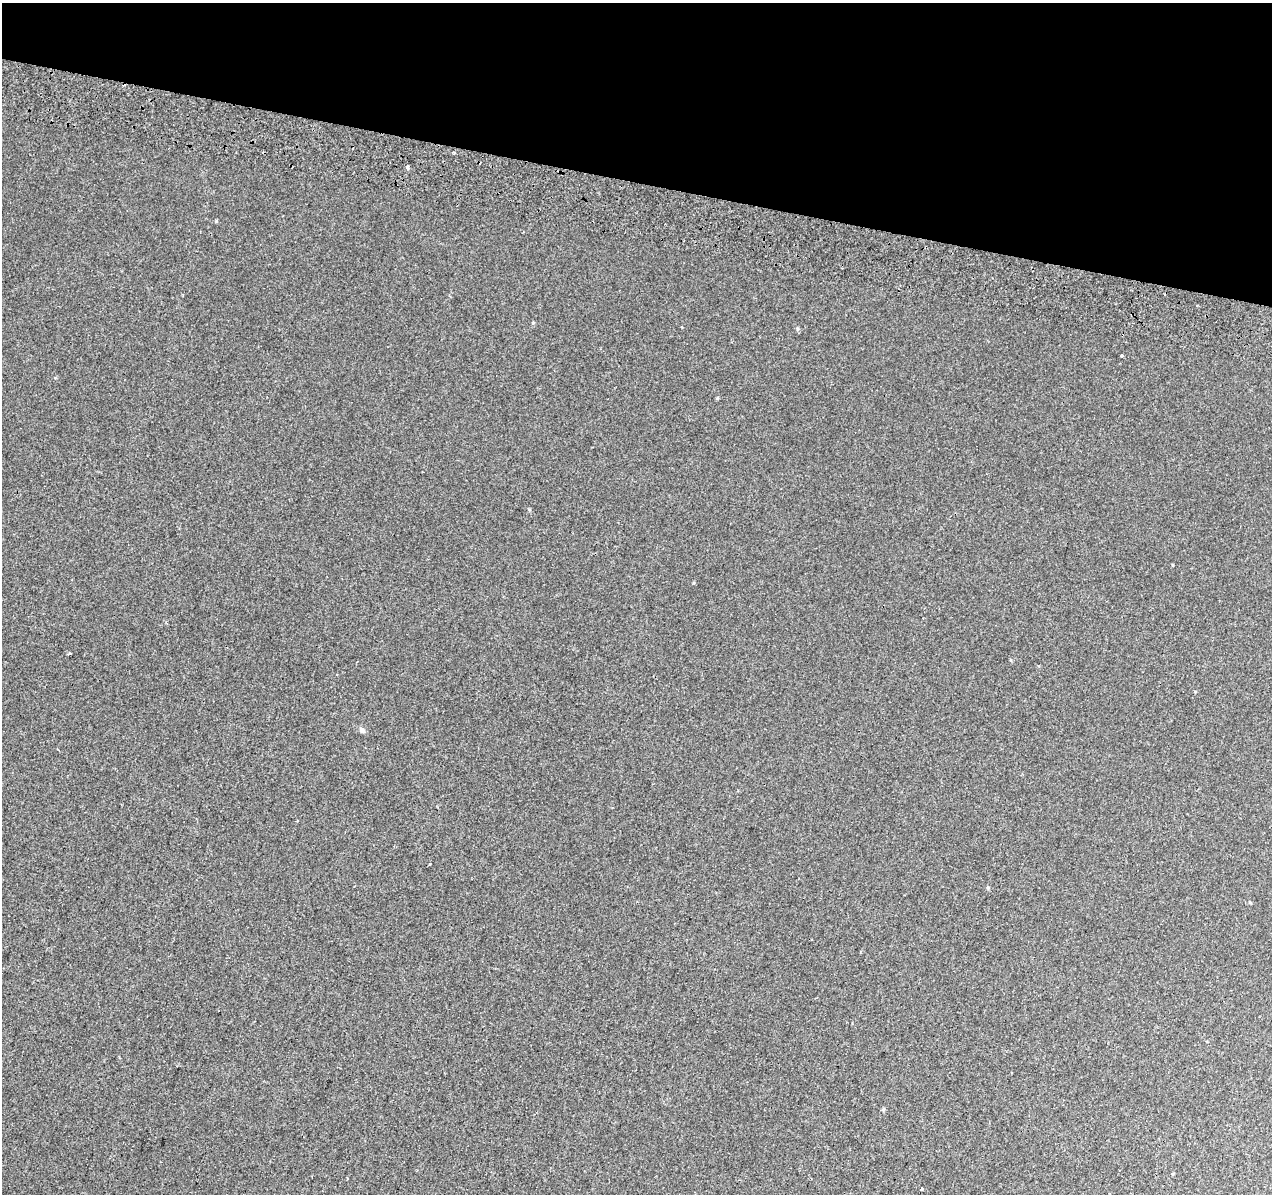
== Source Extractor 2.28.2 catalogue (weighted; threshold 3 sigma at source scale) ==
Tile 2 of 4 x 4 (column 2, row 1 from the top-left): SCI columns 1294-2563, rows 3917-5108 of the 5120 x 5387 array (HDU 1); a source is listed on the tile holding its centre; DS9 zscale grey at full resolution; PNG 1274 x 1196 px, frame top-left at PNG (2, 3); no overlay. Shown black and unused: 15% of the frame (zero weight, under 2 of 3 exposures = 3% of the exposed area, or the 3 px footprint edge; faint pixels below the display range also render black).
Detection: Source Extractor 2.28.2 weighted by HDU 2 'WHT'; one run over the whole footprint, this tile lists its part. Background -8.78e-04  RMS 0.0049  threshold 0.022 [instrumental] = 3 sigma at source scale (4.5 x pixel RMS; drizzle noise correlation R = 1.50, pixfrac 1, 0.0396/0.0396 arcsec/px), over >= 5 px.
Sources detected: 13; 2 cosmic-ray / hot-pixel residue — not listed; the other 11 listed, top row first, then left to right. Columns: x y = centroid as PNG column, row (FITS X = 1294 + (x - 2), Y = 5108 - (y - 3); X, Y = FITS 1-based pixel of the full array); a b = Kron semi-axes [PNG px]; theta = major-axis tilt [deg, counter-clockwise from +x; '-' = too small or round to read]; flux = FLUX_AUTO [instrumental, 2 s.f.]
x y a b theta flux
454 153 3 3 - 0.6
408 167 3 3 - 2
216 221 5 3 - 0.4
1197 305 4 2 - 0.41
682 327 3 2 - 0.41
797 329 5 3 - 0.5
1122 356 3 3 - 3.3
1195 691 4 3 - 0.35
362 730 8 6 -44 1.3
430 864 3 2 - 0.46
921 1189 3 3 - 23
Unlisted compact peaks at least as high as the median listed source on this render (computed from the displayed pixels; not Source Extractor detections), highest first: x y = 529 509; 533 323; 693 583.